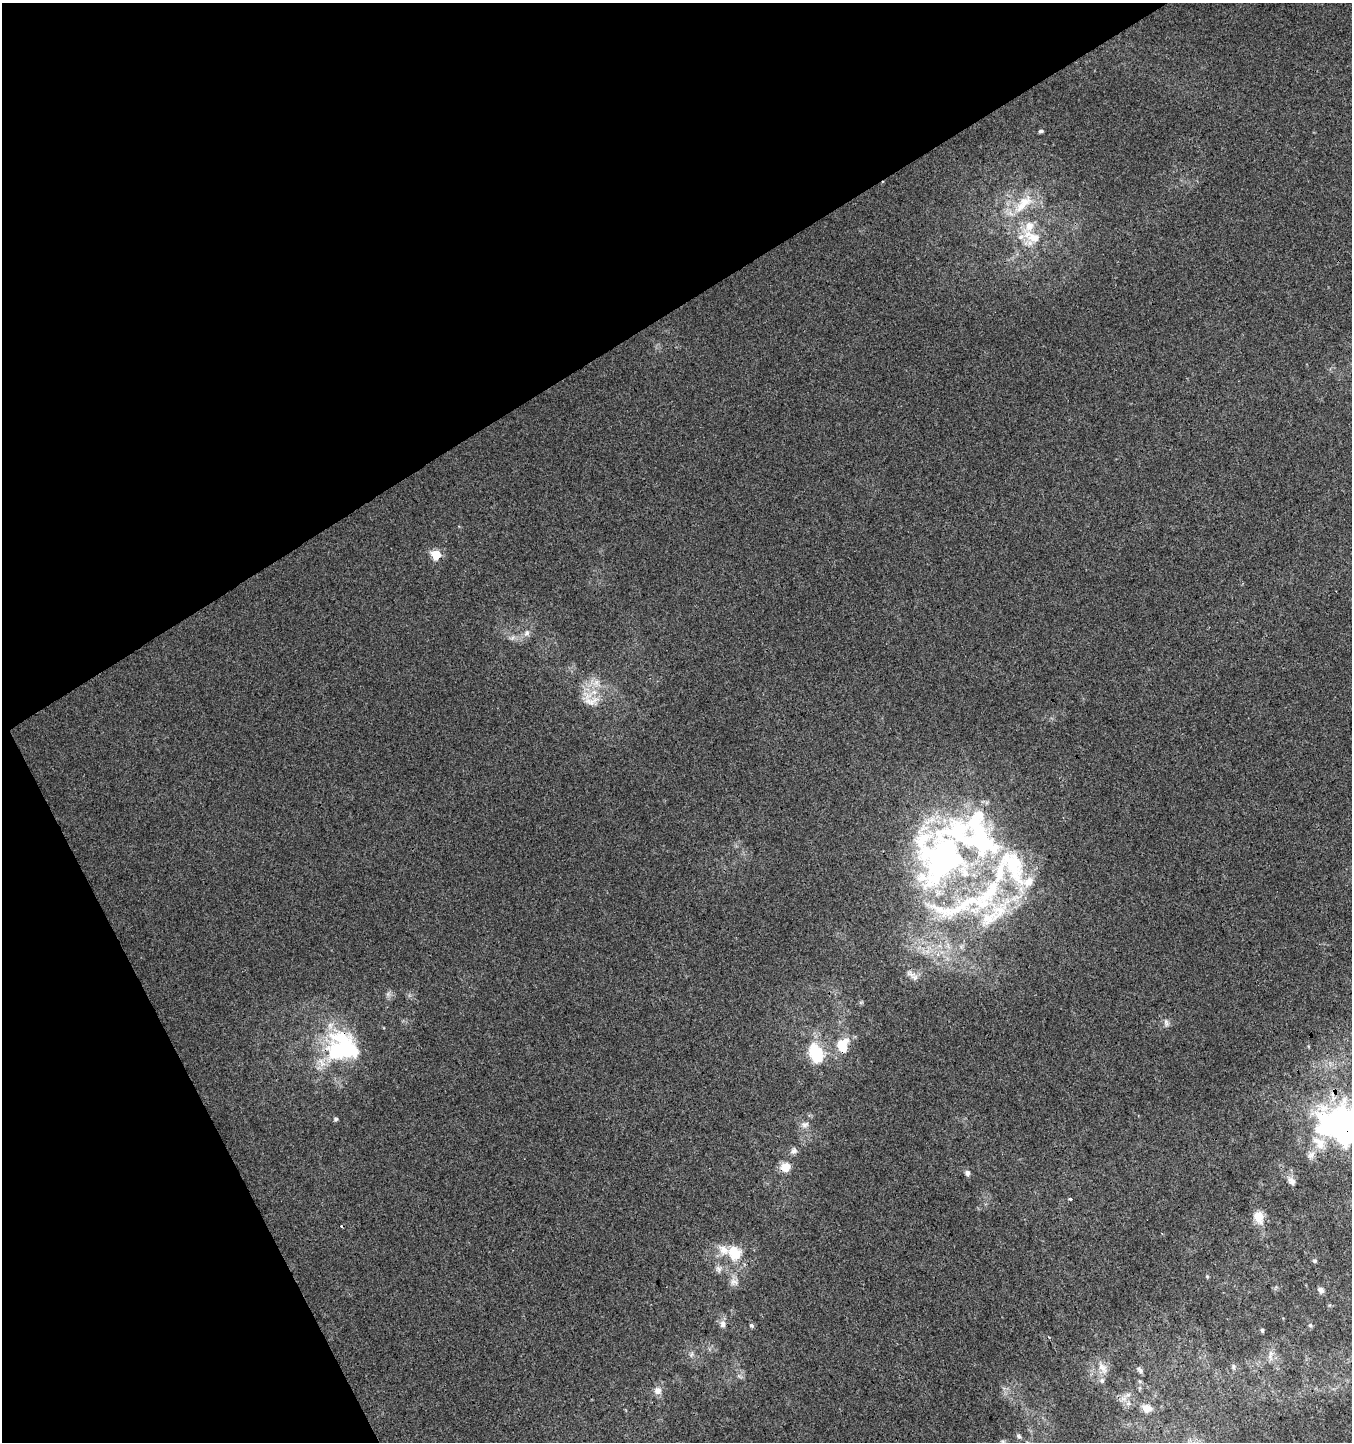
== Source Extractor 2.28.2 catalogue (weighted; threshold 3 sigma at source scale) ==
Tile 5 of 4 x 4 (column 1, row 2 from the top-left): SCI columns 197-1546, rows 2931-4370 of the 5733 x 5865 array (HDU 1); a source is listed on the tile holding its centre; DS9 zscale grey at full resolution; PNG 1354 x 1444 px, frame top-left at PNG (2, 3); no overlay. Shown black and unused: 29% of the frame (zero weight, under 3 of 4 exposures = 5% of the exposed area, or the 3 px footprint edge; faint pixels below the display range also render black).
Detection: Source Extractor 2.28.2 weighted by HDU 2 'WHT'; one run over the whole footprint, this tile lists its part. Background -0.00113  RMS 0.0036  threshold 0.016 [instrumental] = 3 sigma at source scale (4.5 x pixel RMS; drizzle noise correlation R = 1.50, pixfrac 1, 0.0396/0.0396 arcsec/px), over >= 5 px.
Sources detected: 59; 2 inside a brighter object's white glare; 2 cosmic-ray / hot-pixel residue — not listed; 10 inside a brighter listed object's ellipse — not listed separately; the other 45 listed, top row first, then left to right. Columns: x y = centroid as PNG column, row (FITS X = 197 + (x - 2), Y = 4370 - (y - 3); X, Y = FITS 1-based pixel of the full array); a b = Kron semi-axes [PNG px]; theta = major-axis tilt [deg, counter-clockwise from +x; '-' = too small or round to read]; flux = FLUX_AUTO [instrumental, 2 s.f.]
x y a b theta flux
1041 131 6 4 10 0.58
1023 203 34 15 43 12
1032 237 34 20 -25 13
436 555 6 5 - 17
527 633 9 7 52 1.5
512 638 7 4 71 0.72
596 683 12 7 45 2.4
591 701 26 12 -2 5.5
973 835 145 67 9 130
988 919 29 17 35 11
910 974 16 8 -31 2.5
1166 1022 12 6 -70 1.2
345 1044 45 21 -49 29
843 1045 24 17 78 7.7
816 1053 25 16 -67 15
336 1119 6 5 - 0.57
805 1124 11 8 7 1.8
1340 1124 62 41 9 110
794 1151 10 8 39 1.4
785 1167 11 10 - 4.3
967 1173 7 6 - 1.1
1291 1181 13 8 -47 2
1070 1199 3 3 - 1.5
1259 1217 18 12 -73 4.9
735 1254 20 14 41 6.9
1315 1261 6 5 - 0.7
718 1269 10 8 -63 1.5
1207 1276 5 3 - 0.34
734 1282 12 10 -36 2.2
1321 1290 7 6 - 1.7
723 1324 11 7 -90 1.8
751 1325 6 4 -44 0.68
1310 1325 6 5 - 0.66
1262 1330 5 4 - 0.63
691 1355 8 5 59 0.8
1270 1355 14 6 84 1.8
1234 1366 8 5 85 0.72
1103 1368 20 9 -54 3.3
1140 1370 10 5 -48 0.87
1102 1380 6 6 - 0.91
658 1391 11 11 - 2.3
1127 1395 8 6 20 1.4
1128 1403 6 6 - 1.1
1146 1408 13 10 -20 3.5
1019 1436 7 6 - 0.84
Overlapping masked pixels (flux is a lower limit): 5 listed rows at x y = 436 555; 973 835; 345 1044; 843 1045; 1340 1124
Isophote crosses this tile's border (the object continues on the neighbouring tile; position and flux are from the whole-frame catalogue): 1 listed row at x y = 1340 1124